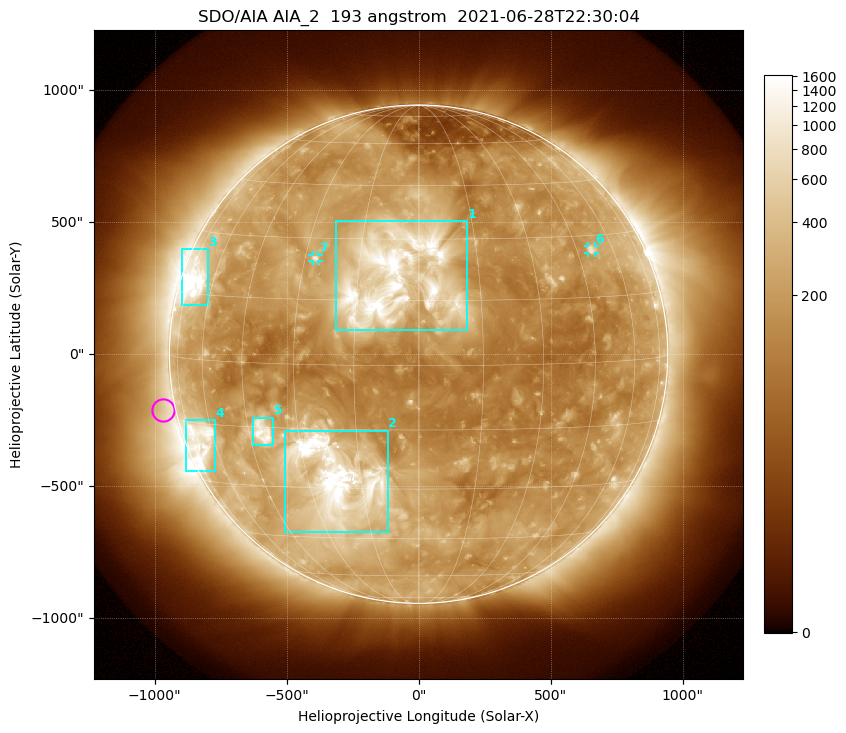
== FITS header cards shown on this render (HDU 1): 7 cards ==
TELESCOP= 'SDO/AIA '           / For AIA: SDO/AIA
INSTRUME= 'AIA_2   '           / For AIA: AIA_ATA1, AIA_ATA2, AIA_ATA3 or AIA_AT
WAVELNTH=                  193 / [angstrom] Wavelength
WAVEUNIT= 'angstrom'           / Wavelength unit: angstrom
DATE-OBS= '2021-06-28T22:30:04.843' / [ISO] Date when observation started; ISO 8
CTYPE1  = 'HPLN-TAN'           / CTYPE1: HPLN
CTYPE2  = 'HPLT-TAN'           / CTYPE2: HPLT

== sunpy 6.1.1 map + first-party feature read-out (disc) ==
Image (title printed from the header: SDO/AIA AIA_2  193 angstrom  2021-06-28T22:30:04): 1024 x 1024 px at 2.4 arcsec/px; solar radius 944 arcsec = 393 px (full disc in frame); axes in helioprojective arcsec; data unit not stated in the header (colour bar unlabelled)
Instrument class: DISC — disc imager (sunpy class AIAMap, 193 A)
Bright regions (active regions / flare kernels): reference = the median radial profile (limb darkening/brightening removed); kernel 9 px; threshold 5 sigma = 392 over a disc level ~174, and >= 1.15x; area >= 12 px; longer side >= 9 px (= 22 arcsec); searched inside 0.97 R_sun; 7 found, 7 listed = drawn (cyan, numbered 1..; 2 of them under ~33 arcsec drawn as corner ticks so the feature stays visible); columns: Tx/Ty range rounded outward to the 5 arcsec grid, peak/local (2 s.f.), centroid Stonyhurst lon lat
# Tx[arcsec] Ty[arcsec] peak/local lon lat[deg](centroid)
1 -315..185 90..505 16 -6 +20
2 -510..-115 -675..-290 18 -22 -28
3 -900..-800 185..400 11 -69 +18
4 -880..-770 -445..-250 6 -66 -19
5 -630..-550 -345..-240 8.1 -41 -16
6 640..670 385..410 4.7 +51 +26
7 -400..-380 350..375 4.8 -27 +25
Off-limb structures (1.02-1.3 R_sun): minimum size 162 px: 3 found; the strongest spans PA ~50..135 deg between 1.02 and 1.3 R_sun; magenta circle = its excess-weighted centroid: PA ~100 deg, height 1.05 R_sun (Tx ~-970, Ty ~-210 arcsec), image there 1.5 x the reference